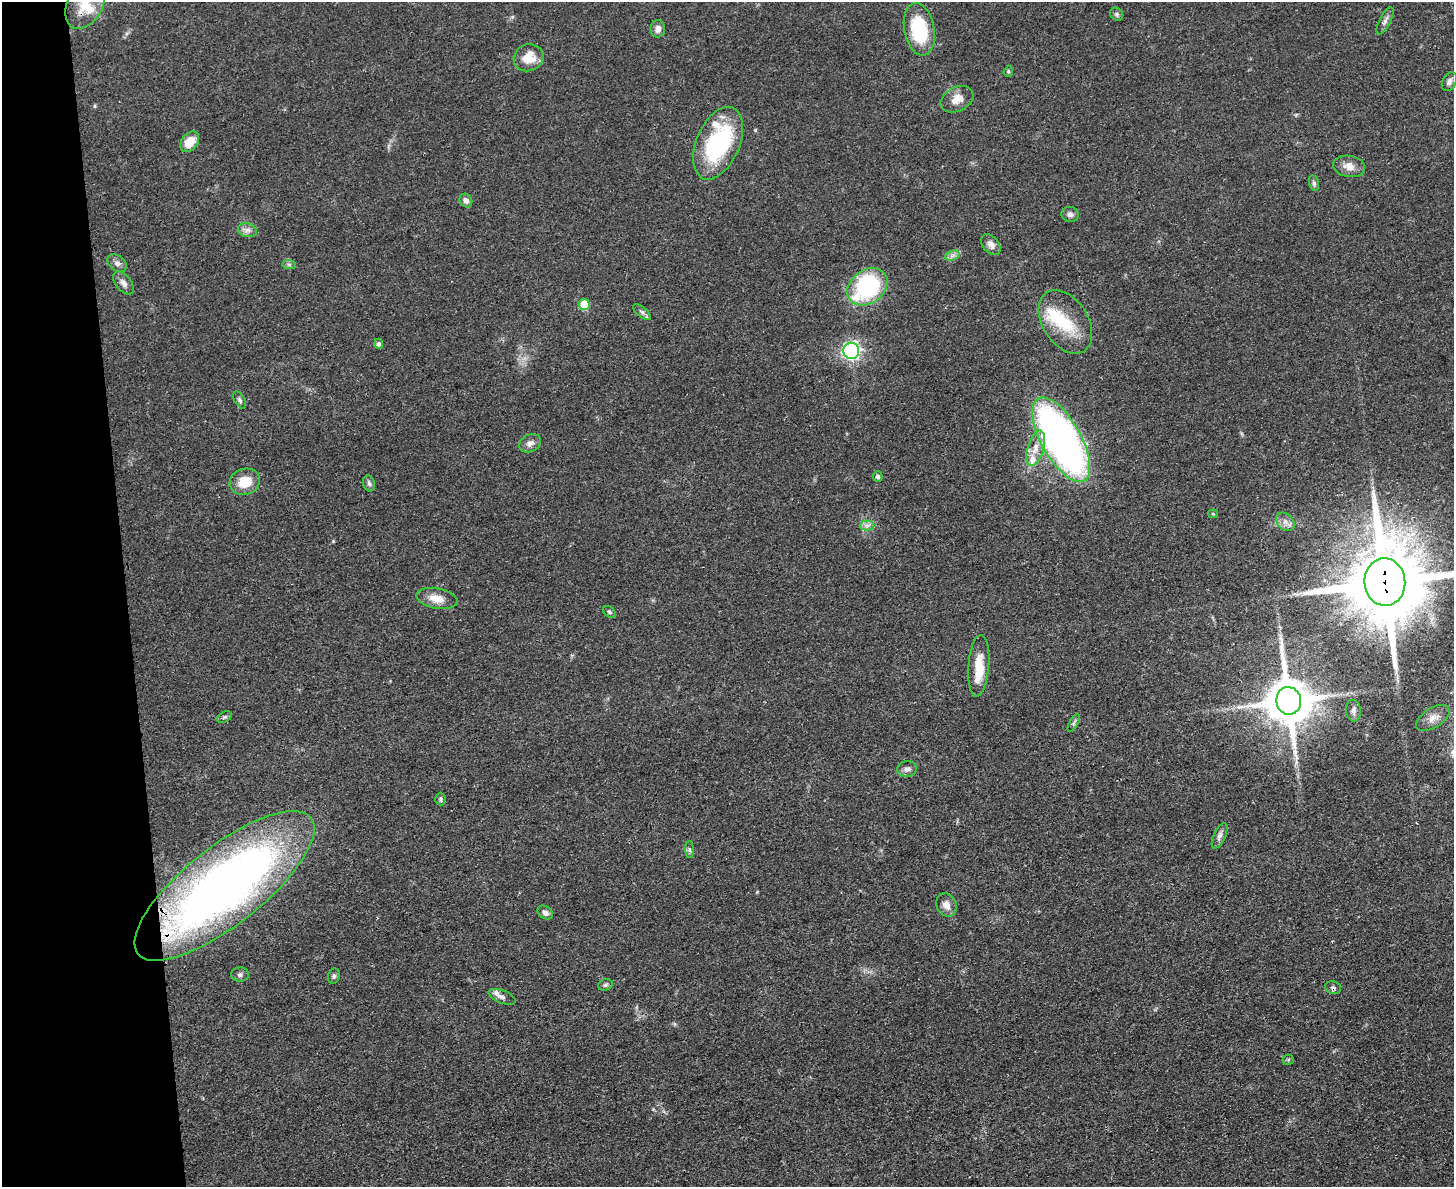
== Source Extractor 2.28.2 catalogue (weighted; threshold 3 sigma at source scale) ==
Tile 4 of 3 x 4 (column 1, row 2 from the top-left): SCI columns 142-1593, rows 2384-3568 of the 4749 x 4767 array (HDU 1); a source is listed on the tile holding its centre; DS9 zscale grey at full resolution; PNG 1456 x 1189 px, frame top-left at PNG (2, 2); each listed source drawn as its Kron ellipse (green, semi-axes under 4 px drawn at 4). Shown black and unused: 9% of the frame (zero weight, under 3 of 4 exposures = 2% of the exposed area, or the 3 px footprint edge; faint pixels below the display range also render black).
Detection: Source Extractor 2.28.2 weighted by HDU 2 'WHT'; one run over the whole footprint, this tile lists its part. Background 0.0465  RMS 0.0051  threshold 0.0229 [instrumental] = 3 sigma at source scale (4.5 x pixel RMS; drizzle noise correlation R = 1.50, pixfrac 1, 0.05/0.05 arcsec/px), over >= 5 px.
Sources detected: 66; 2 inside a brighter object's white glare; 1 long thin detection or spike segment (spike, bleed or trail) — neither listed nor drawn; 4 inside a brighter listed object's ellipse — not listed separately; the other 59 listed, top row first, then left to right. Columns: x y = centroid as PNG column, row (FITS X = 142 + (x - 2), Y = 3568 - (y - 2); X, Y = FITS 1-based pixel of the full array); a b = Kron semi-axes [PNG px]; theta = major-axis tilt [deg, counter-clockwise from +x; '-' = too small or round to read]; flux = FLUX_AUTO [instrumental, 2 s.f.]
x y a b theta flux
85 5 26 17 61 12
1117 14 7 6 - 1
1385 21 15 5 63 2.3
658 29 8 7 - 2.6
919 29 27 15 -79 34
529 58 15 13 22 9.4
1008 71 6 4 70 0.7
1449 82 10 6 64 2
957 99 17 12 26 6.1
190 142 11 8 51 8.8
718 143 38 21 67 62
1349 166 16 10 -9 5.1
1314 183 8 5 -75 1.2
466 201 7 6 - 2
1070 214 8 7 - 2.1
247 230 9 7 -14 2.4
991 244 12 8 -51 3
952 256 7 4 19 1.7
117 263 10 7 -38 2.2
289 265 7 4 -1 1
123 283 13 7 -52 2.6
867 287 22 16 37 63
584 304 6 5 - 18
642 312 11 5 -39 1.6
1065 322 35 22 -58 23
379 344 5 4 - 1.3
851 351 8 8 - 140
240 400 9 5 -58 1.2
1061 440 47 19 -61 280
530 443 11 8 29 2.9
1036 448 18 8 74 6.4
878 476 5 4 - 1.3
245 482 15 13 19 11
369 483 8 6 -72 1.4
1213 514 5 4 - 0.6
1285 522 10 7 -46 2.9
867 525 7 5 0 1.6
1385 582 24 20 -85 7300
437 598 20 10 -10 7
609 612 7 5 -40 0.94
979 666 31 10 85 12
1289 701 14 12 -82 2500
1353 711 11 7 -83 2
225 717 8 5 27 1
1433 718 19 10 31 4.7
1074 723 10 4 61 1.1
907 769 10 8 7 2.3
441 799 6 5 - 1.1
1220 836 14 6 66 2.1
689 850 8 4 -89 1.1
224 886 110 39 38 330
946 905 12 10 -63 4.1
545 913 8 6 -37 2.1
240 974 9 7 3 1.4
334 976 8 6 73 1.3
605 985 7 5 17 1
1333 988 8 6 -14 1.4
502 997 14 6 -21 2.3
1288 1060 6 5 - 0.8
Overlapping masked pixels (flux is a lower limit): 3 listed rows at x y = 1385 582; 224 886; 1333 988
Isophote crosses this tile's border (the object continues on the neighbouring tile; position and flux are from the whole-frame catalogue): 2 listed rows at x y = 85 5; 1385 582